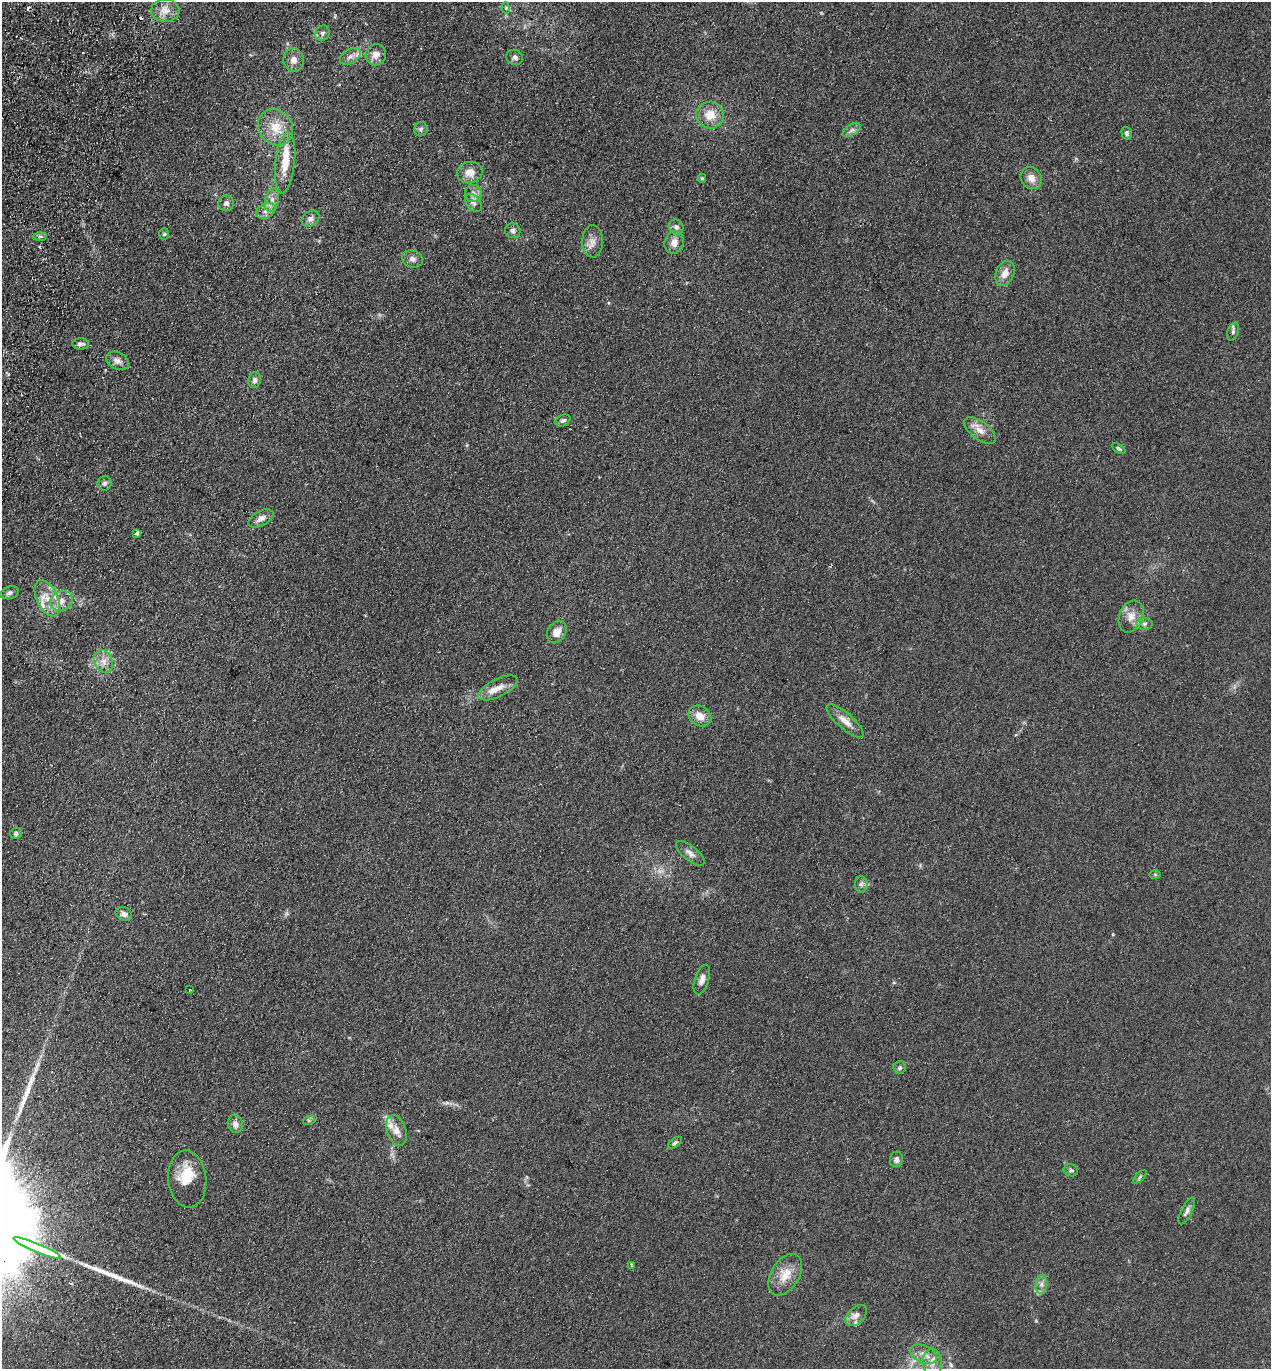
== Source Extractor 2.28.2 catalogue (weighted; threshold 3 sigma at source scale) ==
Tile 11 of 4 x 4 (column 3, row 3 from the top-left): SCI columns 2731-3999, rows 1390-2756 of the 5591 x 5514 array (HDU 1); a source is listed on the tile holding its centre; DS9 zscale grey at full resolution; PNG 1273 x 1371 px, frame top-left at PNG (2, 2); each listed source drawn as its Kron ellipse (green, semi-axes under 4 px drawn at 4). Shown black and unused: <1% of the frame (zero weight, under 2 of 3 exposures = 3% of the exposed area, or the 3 px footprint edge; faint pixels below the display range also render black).
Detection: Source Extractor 2.28.2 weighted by HDU 2 'WHT'; one run over the whole footprint, this tile lists its part. Background 0.098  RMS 0.01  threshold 0.0465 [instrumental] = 3 sigma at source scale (4.5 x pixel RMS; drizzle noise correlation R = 1.50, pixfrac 1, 0.05/0.05 arcsec/px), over >= 5 px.
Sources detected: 91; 5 cosmic-ray / hot-pixel residue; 2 long thin detections or spike segments (spike, bleed or trail) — neither listed nor drawn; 10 inside a brighter listed object's ellipse — not listed separately; the other 74 listed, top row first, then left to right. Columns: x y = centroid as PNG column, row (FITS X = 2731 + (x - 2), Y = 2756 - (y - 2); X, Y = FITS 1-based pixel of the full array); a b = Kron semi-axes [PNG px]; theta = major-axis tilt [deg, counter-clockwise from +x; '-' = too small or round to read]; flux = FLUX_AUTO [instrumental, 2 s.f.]
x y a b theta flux
506 8 5 3 - 1.1
165 11 14 11 -3 11
322 33 8 7 - 3
376 55 10 10 - 8.5
350 56 11 7 31 4.6
515 57 8 7 - 3.3
294 60 11 10 - 7.3
710 115 14 13 - 16
276 127 19 16 -51 20
421 129 7 6 - 2.4
852 130 10 5 33 3.3
1127 133 6 5 - 2.1
285 163 31 9 83 22
470 172 13 10 12 11
702 178 4 4 - 1.4
1031 178 12 10 -52 8.3
473 193 8 8 - 4.9
272 200 12 6 74 5.7
226 203 8 7 - 3.5
473 203 10 7 -50 4.2
266 211 10 7 28 5.3
311 219 9 7 35 5.1
676 227 8 7 - 3.6
513 231 7 7 - 3.4
164 234 6 5 - 1.7
40 236 7 4 2 1.7
593 241 16 10 88 8.1
674 242 11 9 71 7.5
413 259 11 8 -15 4.5
1005 273 13 9 67 9.2
1233 332 9 5 72 2.6
81 344 8 5 3 3.6
117 361 12 8 -27 6.1
255 380 8 6 78 3.2
563 420 8 5 23 2.7
980 430 18 9 -37 9.5
1119 448 7 4 -31 1.6
105 483 7 7 - 2.9
261 518 13 7 29 6.7
137 533 4 3 - 13
10 593 9 6 18 3.2
47 598 19 10 -64 15
61 601 11 9 23 8.5
1131 616 16 11 67 11
1144 624 8 6 0 2.7
557 632 12 9 55 9.5
103 661 12 9 -65 8.2
498 688 21 9 26 10
700 716 12 10 -33 11
845 721 23 8 -42 11
16 833 6 5 - 2.7
690 853 17 7 -38 5.7
1155 875 6 4 0 1
861 884 8 6 88 3
124 914 8 6 -23 3.8
702 980 15 7 72 5.8
190 990 2 2 - 0.71
899 1068 6 6 - 2.1
309 1120 6 4 18 1.4
235 1124 9 7 -75 5.6
396 1130 16 9 -71 9.1
675 1143 8 4 38 2.1
896 1159 8 6 74 3.8
1071 1170 7 6 - 2.2
1140 1177 8 3 46 1.7
187 1179 28 19 -84 27
1187 1211 15 5 64 3.9
37 1248 25 3 -23 6700
632 1265 3 2 - 1.2
785 1275 23 14 59 17
1041 1284 9 6 84 3.7
856 1315 13 8 45 5.5
923 1354 14 8 -23 8.2
932 1363 14 9 -88 10